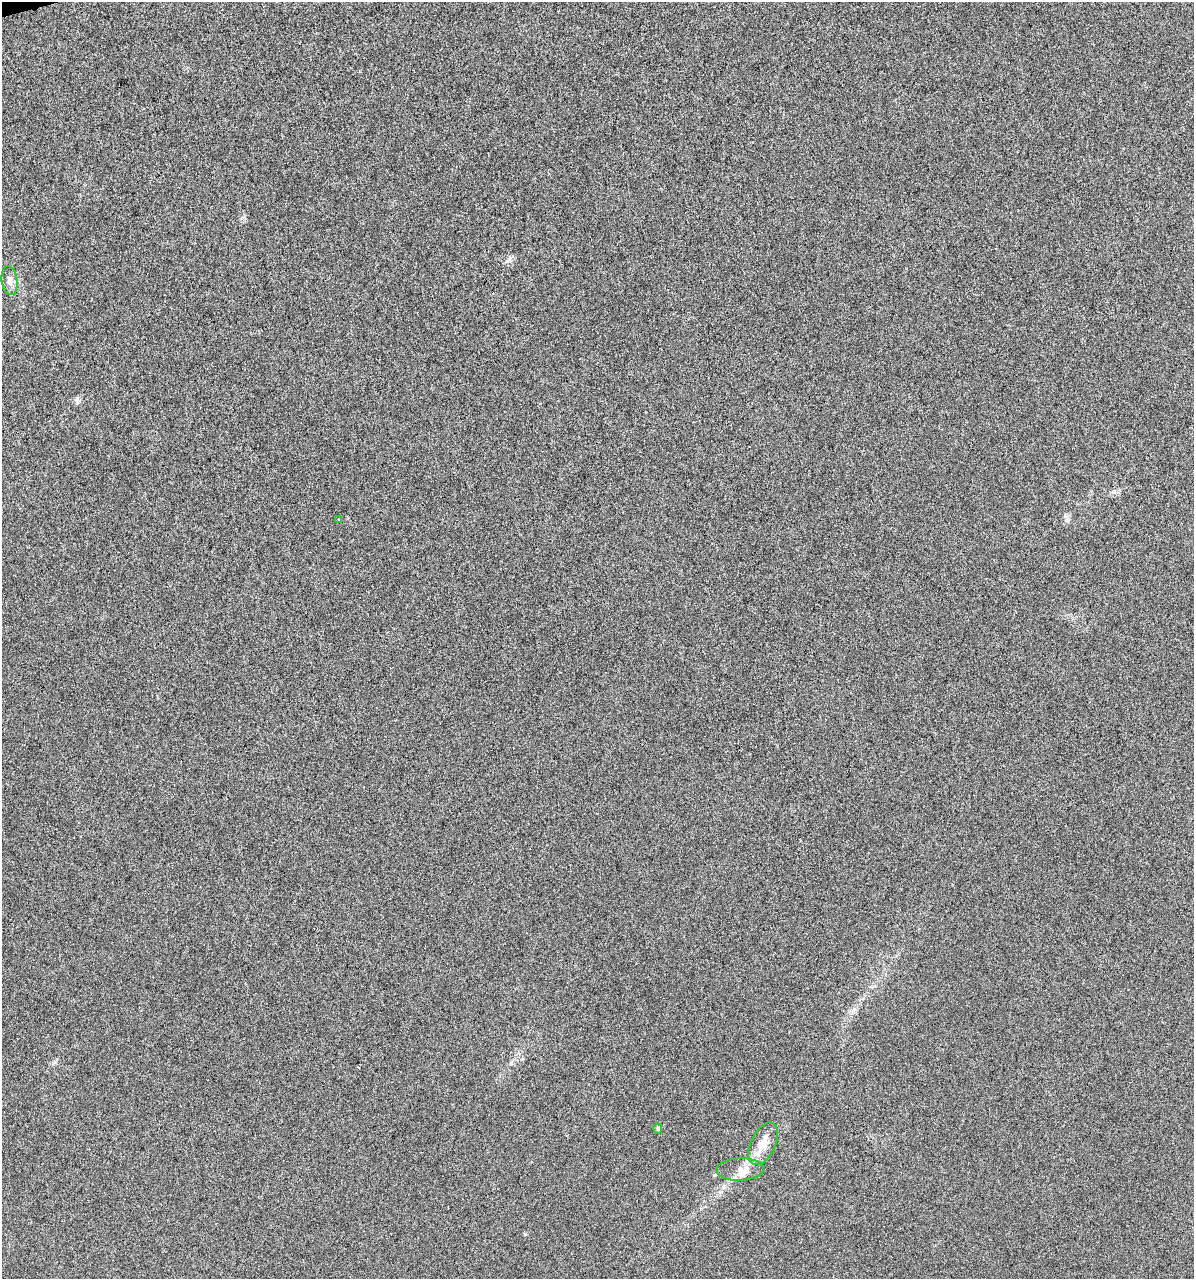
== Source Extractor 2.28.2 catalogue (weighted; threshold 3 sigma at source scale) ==
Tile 11 of 4 x 4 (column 3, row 3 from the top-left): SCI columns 2477-3668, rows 1278-2554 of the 4903 x 5108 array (HDU 1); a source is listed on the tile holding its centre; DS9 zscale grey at full resolution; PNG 1196 x 1281 px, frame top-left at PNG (2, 2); each listed source drawn as its Kron ellipse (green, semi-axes under 4 px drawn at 4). Shown black and unused: <1% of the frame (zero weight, under 3 of 6 exposures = <1% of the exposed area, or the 3 px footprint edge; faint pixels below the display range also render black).
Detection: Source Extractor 2.28.2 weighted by HDU 2 'WHT'; one run over the whole footprint, this tile lists its part. Background 4.23e-04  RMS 0.0027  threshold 0.0109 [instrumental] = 3 sigma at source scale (4.09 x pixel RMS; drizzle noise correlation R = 1.36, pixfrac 0.8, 0.0396/0.0396 arcsec/px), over >= 5 px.
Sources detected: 6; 1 inside a brighter listed object's ellipse — not listed separately; the other 5 listed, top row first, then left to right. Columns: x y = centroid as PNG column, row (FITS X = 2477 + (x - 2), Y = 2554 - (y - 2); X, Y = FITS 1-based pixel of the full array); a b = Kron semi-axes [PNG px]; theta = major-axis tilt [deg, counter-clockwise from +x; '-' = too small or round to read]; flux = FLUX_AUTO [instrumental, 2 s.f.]
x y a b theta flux
9 280 14 8 -81 1.4
339 519 3 2 - 0.26
658 1129 5 4 - 0.36
763 1144 23 12 65 3.9
740 1169 24 11 2 2.6